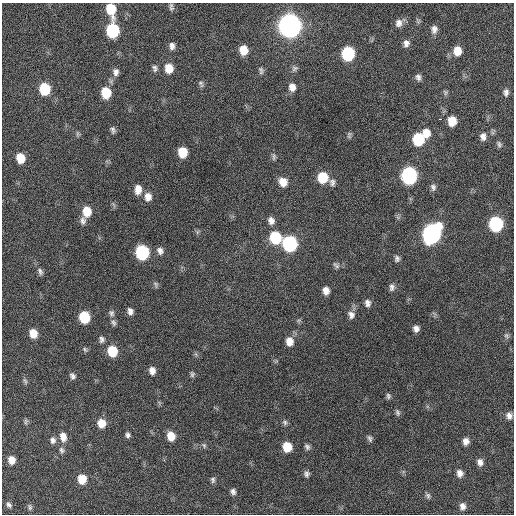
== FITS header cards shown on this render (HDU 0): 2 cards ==
NAXIS1  =                  512 / Axis length
NAXIS2  =                  512 / Axis length

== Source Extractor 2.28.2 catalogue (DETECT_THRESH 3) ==
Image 512 x 512 px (HDU 0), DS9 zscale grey, 1 PNG px = 1 image px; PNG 516 x 516 px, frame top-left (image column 1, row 512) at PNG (2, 3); no overlay
Background 159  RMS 13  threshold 38.9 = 3 sigma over >= 5 px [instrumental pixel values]
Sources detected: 103; all 103 listed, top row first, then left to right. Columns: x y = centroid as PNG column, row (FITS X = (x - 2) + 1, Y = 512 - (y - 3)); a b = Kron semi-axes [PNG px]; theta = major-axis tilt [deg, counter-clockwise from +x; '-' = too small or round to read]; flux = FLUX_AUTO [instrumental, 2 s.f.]
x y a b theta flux
171 8 8 7 - 2200
111 9 12 8 -76 24000
399 23 10 9 - 4700
290 26 10 9 - 920000
434 29 10 7 88 4300
112 31 10 8 -85 79000
406 43 8 7 - 3900
172 46 9 6 -87 3600
243 50 9 7 -85 13000
457 51 10 8 83 11000
348 54 9 8 - 74000
155 68 9 6 -78 2600
169 68 10 8 -79 13000
295 68 9 7 27 2400
261 71 10 6 -81 2300
116 72 10 8 90 4000
418 77 8 7 - 3000
201 84 10 6 -63 2200
292 87 9 8 - 6000
45 89 9 7 -81 40000
445 92 8 5 -72 1700
506 92 10 7 -89 3200
106 93 9 8 - 24000
440 119 3 2 - 3100
452 121 9 8 - 14000
113 130 9 6 -78 2300
426 133 10 8 -80 9300
77 134 8 4 -82 1400
349 135 10 4 86 1500
483 136 11 8 87 4600
418 139 9 8 - 45000
499 144 9 7 -64 2400
182 152 8 7 - 21000
274 157 10 5 -89 2000
20 158 8 7 - 16000
409 176 10 9 - 200000
323 177 10 9 - 26000
283 182 10 9 - 9400
332 182 9 7 86 3300
433 187 9 7 -80 2900
138 189 11 8 -90 7700
148 197 11 9 -82 6500
87 211 10 8 -87 15000
83 221 10 8 -83 3700
271 221 10 8 -74 4700
496 224 9 8 - 110000
197 232 7 4 71 1300
432 233 11 9 65 340000
275 238 10 9 - 45000
290 244 9 8 - 130000
160 251 9 7 -62 3900
142 252 9 8 - 100000
397 259 8 6 85 2600
336 265 11 6 -42 2300
40 271 10 6 -64 2800
156 284 9 5 -67 1900
392 287 11 7 87 3300
326 291 7 6 - 6300
367 303 9 7 -81 3600
130 311 8 6 -75 3900
111 313 9 7 -57 2900
351 315 10 9 - 4500
84 317 8 7 - 38000
299 320 6 4 18 1300
113 323 9 6 -71 2500
416 329 6 6 - 3800
33 333 8 7 - 12000
506 336 8 7 - 2100
102 339 8 6 86 2800
289 341 10 8 -80 7900
85 349 8 5 -50 1600
112 351 9 8 - 27000
152 370 8 6 -82 5300
192 374 8 6 88 1900
72 376 7 6 - 2600
25 381 10 4 -64 1800
388 396 7 5 -83 2000
398 412 9 5 -66 2000
509 416 8 7 - 4300
26 421 8 5 84 1600
285 422 7 6 - 2100
101 423 9 8 - 9900
128 435 6 5 - 2300
171 436 8 7 - 13000
63 437 12 8 -77 7400
370 438 8 6 -61 2200
53 440 9 8 - 3500
466 441 8 6 82 5100
204 445 7 5 -69 1700
287 447 8 7 - 18000
307 447 8 6 -56 2500
61 450 9 6 -66 2500
12 460 8 7 - 7600
480 462 8 7 - 4400
460 473 8 7 - 4900
307 474 7 6 - 2700
82 479 8 7 - 16000
213 480 8 6 -84 2200
233 492 7 6 - 2900
428 496 8 6 -68 2000
9 505 8 6 -45 2500
462 506 8 7 - 4500
30 507 9 5 -90 2000